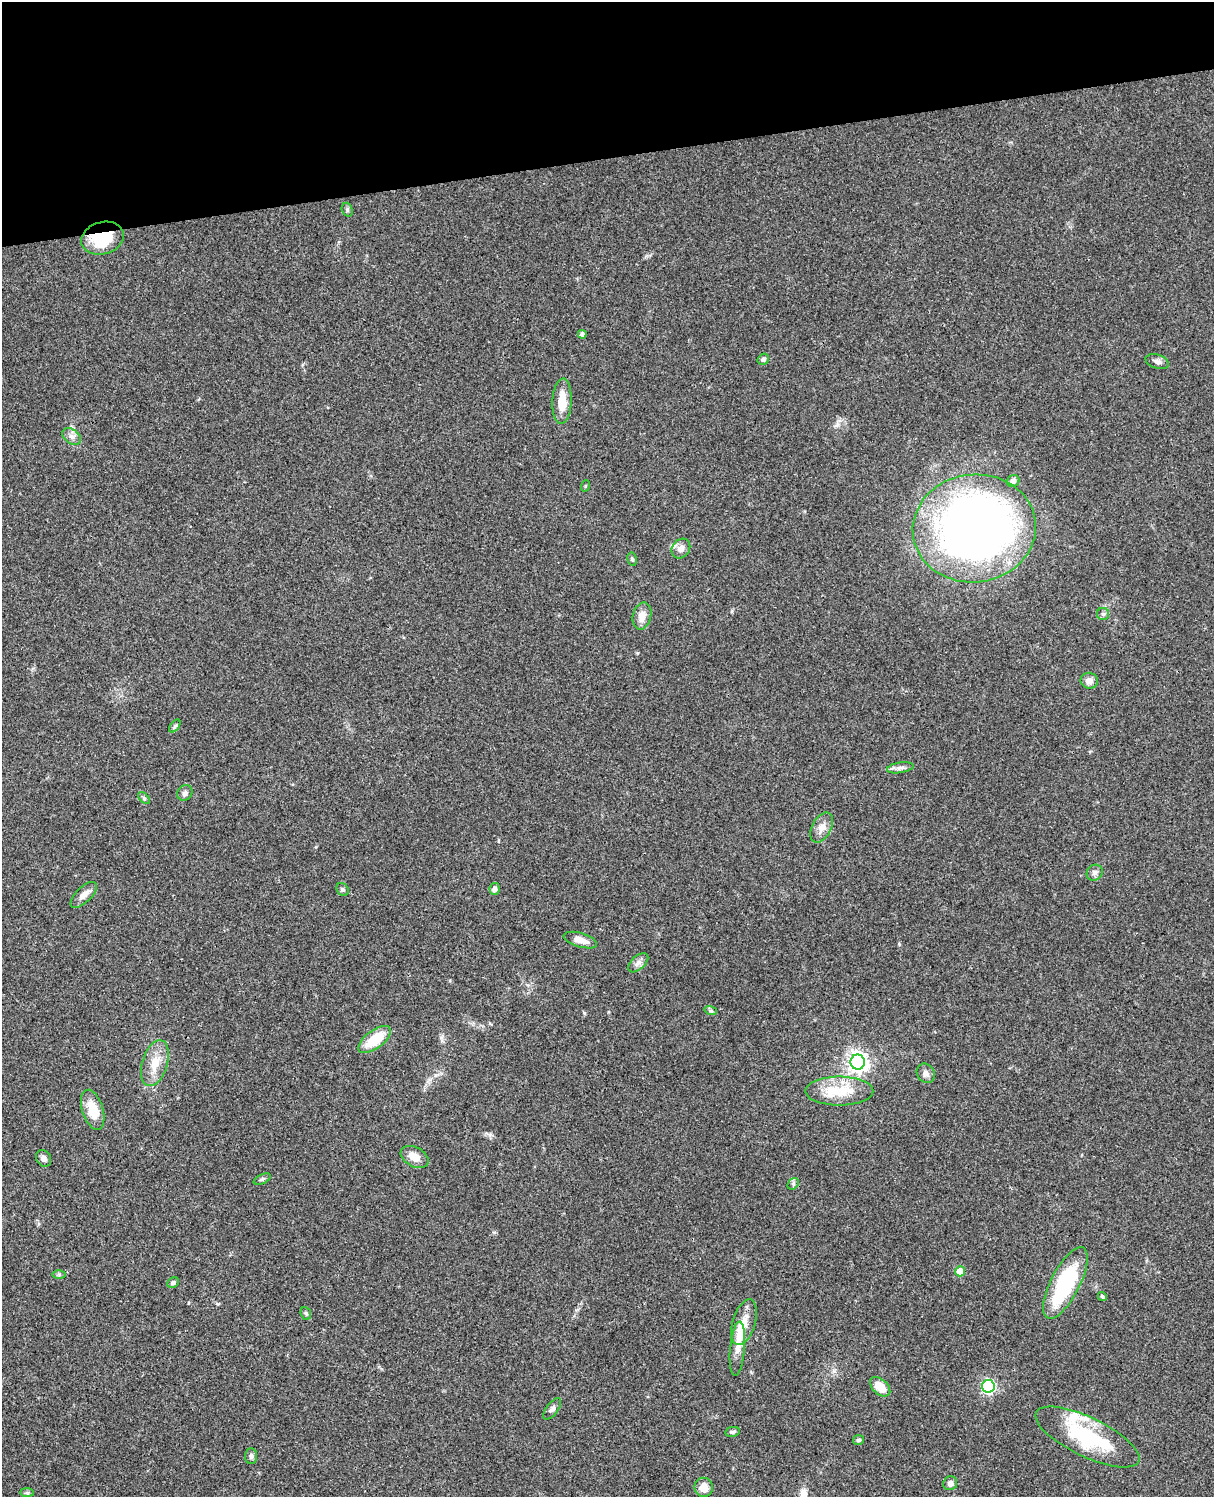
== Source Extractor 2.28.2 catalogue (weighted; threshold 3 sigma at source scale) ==
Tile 3 of 4 x 3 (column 3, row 1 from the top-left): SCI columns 2546-3757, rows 3269-4763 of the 5088 x 4927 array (HDU 1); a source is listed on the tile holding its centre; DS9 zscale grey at full resolution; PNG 1216 x 1499 px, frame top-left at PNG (2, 2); each listed source drawn as its Kron ellipse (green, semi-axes under 4 px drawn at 4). Shown black and unused: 10% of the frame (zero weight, under 3 of 4 exposures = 6% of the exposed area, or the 3 px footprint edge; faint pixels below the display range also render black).
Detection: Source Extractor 2.28.2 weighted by HDU 2 'WHT'; one run over the whole footprint, this tile lists its part. Background 0.0962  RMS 0.0063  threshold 0.0282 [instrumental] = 3 sigma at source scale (4.5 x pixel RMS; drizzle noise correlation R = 1.50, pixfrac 1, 0.05/0.05 arcsec/px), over >= 5 px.
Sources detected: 61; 2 inside a brighter object's white glare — neither listed nor drawn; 4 inside a brighter listed object's ellipse — not listed separately; the other 55 listed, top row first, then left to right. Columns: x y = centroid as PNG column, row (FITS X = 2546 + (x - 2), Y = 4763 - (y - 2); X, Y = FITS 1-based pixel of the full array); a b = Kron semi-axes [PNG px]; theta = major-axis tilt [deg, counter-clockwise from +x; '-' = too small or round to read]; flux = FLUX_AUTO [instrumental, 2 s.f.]
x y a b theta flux
347 210 7 5 -72 1.1
103 238 22 16 16 28
582 334 4 4 - 2.2
763 359 6 5 - 1.7
1157 361 12 7 -18 2.4
562 401 23 9 87 11
72 436 10 7 -37 2.9
1013 481 6 6 - 2.4
585 486 6 3 70 0.64
974 528 61 54 6 520
681 548 10 8 52 3.8
632 559 7 4 -79 1.1
1103 614 6 6 - 1.3
642 616 14 9 76 5.8
1089 681 9 8 - 3.5
175 726 7 4 54 0.99
900 768 13 5 8 2.4
185 793 8 7 - 2
144 798 7 4 -46 0.98
822 827 16 9 62 4.8
1095 873 8 7 - 2.1
494 889 6 5 - 2.4
343 890 7 5 -44 1.2
84 895 17 7 44 4
580 940 17 7 -17 5.6
638 963 12 7 42 3
711 1011 6 4 -18 1.1
375 1040 19 9 37 18
858 1062 7 7 - 340
155 1063 24 12 73 11
926 1073 10 8 -56 2.6
839 1091 34 14 0 22
93 1110 21 10 -73 13
415 1157 15 9 -28 6.8
43 1158 9 7 -61 2.5
262 1179 9 4 25 1.3
793 1184 6 5 - 1.2
960 1271 5 5 - 7.6
59 1274 6 4 0 0.93
173 1283 6 5 - 1.7
1065 1283 39 14 63 55
1102 1296 5 4 - 0.8
306 1313 6 5 - 1
744 1322 23 11 72 9
737 1349 27 7 85 5.4
988 1386 6 6 - 98
880 1387 12 7 -42 9.9
552 1409 13 6 53 2.1
733 1432 7 5 10 1.3
1087 1437 57 19 -26 53
859 1440 5 5 - 1.2
251 1456 8 6 87 1.6
950 1483 7 6 - 2.7
704 1487 9 9 - 7
27 1493 7 4 -1 1.2
Overlapping masked pixels (flux is a lower limit): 1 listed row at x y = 103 238